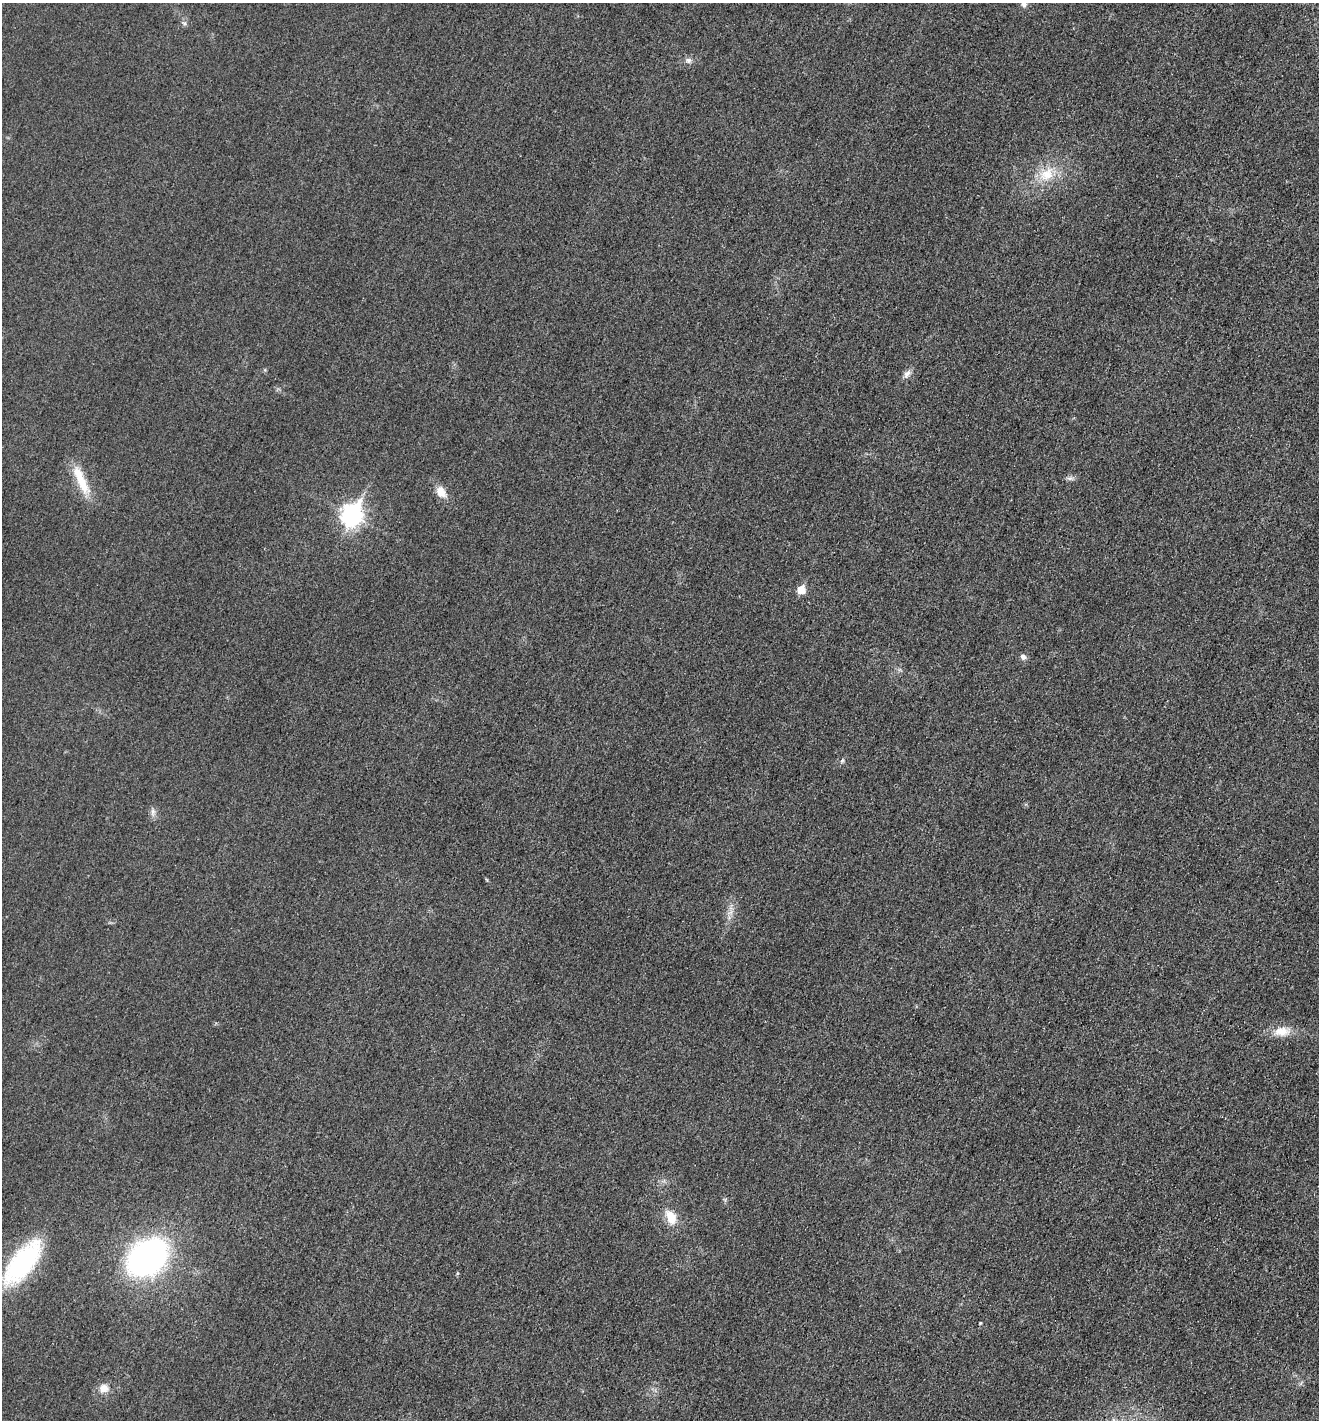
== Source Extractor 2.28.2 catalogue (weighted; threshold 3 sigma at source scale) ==
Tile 6 of 4 x 4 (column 2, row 2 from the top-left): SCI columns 1468-2784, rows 2853-4270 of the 5714 x 5701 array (HDU 1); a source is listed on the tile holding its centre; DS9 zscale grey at full resolution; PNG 1321 x 1422 px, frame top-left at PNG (2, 3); no overlay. Shown black and unused: <1% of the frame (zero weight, under 3 of 4 exposures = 1% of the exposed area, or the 3 px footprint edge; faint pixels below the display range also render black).
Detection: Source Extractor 2.28.2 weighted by HDU 2 'WHT'; one run over the whole footprint, this tile lists its part. Background 0.0273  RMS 0.0058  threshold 0.0263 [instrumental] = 3 sigma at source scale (4.5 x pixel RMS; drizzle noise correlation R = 1.50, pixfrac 1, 0.05/0.05 arcsec/px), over >= 5 px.
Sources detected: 20; all 20 listed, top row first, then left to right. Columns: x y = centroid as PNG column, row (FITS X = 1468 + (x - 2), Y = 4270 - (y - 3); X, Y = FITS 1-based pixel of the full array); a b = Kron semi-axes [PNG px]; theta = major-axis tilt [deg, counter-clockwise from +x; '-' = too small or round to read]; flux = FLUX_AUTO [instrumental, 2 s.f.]
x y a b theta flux
1024 3 10 7 88 2.3
184 23 6 4 -18 0.97
688 60 8 7 - 2.1
1047 174 24 17 38 15
907 374 14 7 53 2.9
1070 478 8 6 -6 1.7
81 480 42 11 -65 17
441 492 16 11 -57 6.3
352 515 10 8 63 290
801 590 6 6 - 12
1023 657 8 6 -47 2.2
842 761 7 4 58 0.97
153 812 12 6 89 2.4
730 913 7 4 19 1.7
1282 1031 22 13 3 9.1
671 1217 19 12 -63 9.6
147 1257 35 25 37 180
23 1262 43 18 52 86
980 1323 5 3 - 0.5
104 1388 12 10 11 5.5
Isophote crosses this tile's border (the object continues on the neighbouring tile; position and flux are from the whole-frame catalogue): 1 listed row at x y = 1024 3